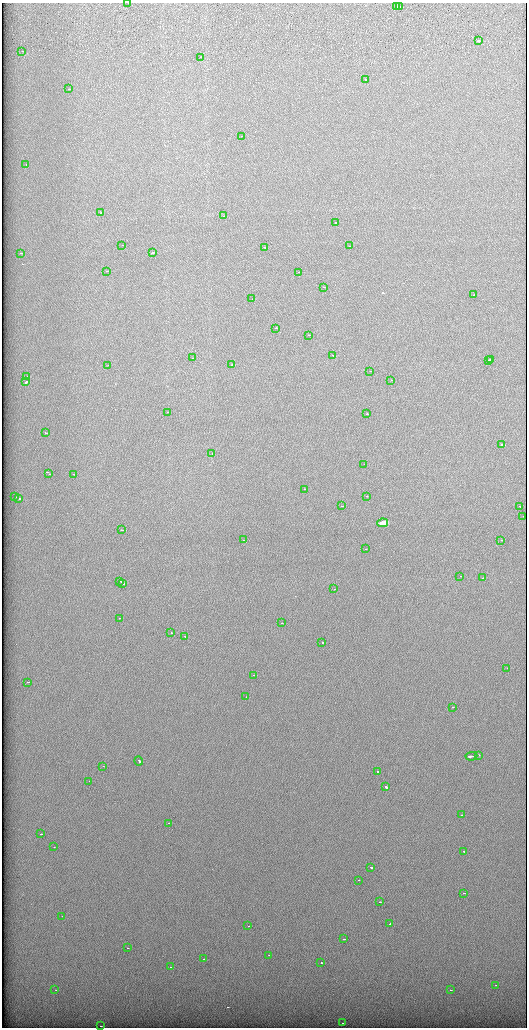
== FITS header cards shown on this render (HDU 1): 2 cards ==
NAXIS1  =                 1049 / length of data axis 1
NAXIS2  =                 2051 / length of data axis 2

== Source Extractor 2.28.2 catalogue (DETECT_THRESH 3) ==
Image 1049 x 2051 px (HDU 1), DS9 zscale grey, zoomed out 1/2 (1 PNG px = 2 x 2 image px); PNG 529 x 1030 px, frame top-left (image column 1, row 2050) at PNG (2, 3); each listed source drawn as its Kron ellipse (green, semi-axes under 4 px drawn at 4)
Background 1260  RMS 5.1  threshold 15.4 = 3 sigma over >= 5 px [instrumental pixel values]
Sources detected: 113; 13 cannot appear on this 1/2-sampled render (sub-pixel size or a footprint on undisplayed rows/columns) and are neither listed nor drawn; the other 100 listed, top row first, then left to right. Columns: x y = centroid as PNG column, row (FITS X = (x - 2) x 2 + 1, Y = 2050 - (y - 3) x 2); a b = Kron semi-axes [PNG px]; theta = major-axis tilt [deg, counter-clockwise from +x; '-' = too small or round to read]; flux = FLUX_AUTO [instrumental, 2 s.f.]
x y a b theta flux
128 3 2 1 - 5100
397 7 4 1 - 20000
400 7 3 1 - 14000
478 41 3 1 - 15000
22 51 2 1 - 4000
200 57 2 1 - 4600
365 80 2 1 - 9200
69 89 2 1 - 3000
241 136 2 1 - 2400
26 165 2 1 - 5500
100 213 2 1 - 4200
223 216 2 1 - 3200
335 223 2 1 - 5500
122 245 2 1 - 7500
349 246 2 1 - 3700
264 247 2 1 - 21000
152 252 3 2 - 10000
20 253 2 1 - 4700
106 271 2 1 - 4600
299 272 2 1 - 5100
323 287 2 1 - 10000
473 295 2 1 - 2900
252 299 2 1 - 6300
276 328 2 2 - 7000
308 335 2 1 - 4700
333 355 2 1 - 8000
193 358 2 1 - 4800
490 359 2 2 - 15000
489 360 2 1 - 16000
232 364 2 2 - 6600
108 365 2 1 - 8700
370 371 2 1 - 3200
27 377 2 2 - 10000
391 380 2 1 - 5700
26 382 2 2 - 9500
167 412 2 2 - 3600
367 414 2 1 - 3900
45 433 2 1 - 4500
501 445 2 1 - 31000
212 454 2 1 - 4100
364 464 2 1 - 3100
49 474 2 1 - 3000
74 474 2 1 - 8300
304 489 2 1 - 5300
366 496 2 1 - 3700
14 497 2 1 - 12000
18 498 2 1 - 13000
341 506 2 1 - 2500
519 506 2 1 - 7700
523 516 2 1 - 2900
382 523 5 3 - 29000
121 530 2 2 - 4200
243 540 2 1 - 2600
501 540 2 2 - 4200
365 549 2 1 - 2700
460 576 2 1 - 1500
482 578 2 1 - 6100
120 581 2 1 - 10000
122 583 3 2 - 17000
334 589 2 1 - 4200
120 618 2 1 - 3700
281 623 2 1 - 4700
171 633 2 2 - 3000
185 636 2 1 - 3900
322 642 2 2 - 13000
507 668 2 1 - 3500
254 675 2 2 - 4200
28 682 2 1 - 3300
246 697 2 1 - 9800
452 707 2 1 - 3100
478 755 2 2 - 14000
471 756 6 1 6 27000
139 761 4 2 - 30000
103 766 2 1 - 3600
377 772 2 2 - 11000
89 781 2 1 - 2100
385 787 3 2 - 14000
461 815 2 1 - 9200
168 823 2 1 - 4500
40 834 2 1 - 4900
53 847 2 1 - 5500
463 851 2 1 - 8000
371 867 2 2 - 7800
358 880 2 1 - 4100
463 893 2 1 - 5500
379 902 2 1 - 7700
62 916 2 1 - 2900
390 924 2 1 - 24000
248 926 2 1 - 6900
344 939 2 1 - 2400
127 948 2 1 - 4700
268 955 2 1 - 4000
203 959 2 1 - 6900
321 963 2 1 - 10000
170 967 2 1 - 2800
495 985 2 1 - 3100
55 990 2 1 - 22000
450 990 2 1 - 2300
342 1023 2 1 - 4100
100 1026 2 1 - 7500
At the frame edge (FLAGS 8, measured only in part): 1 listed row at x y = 128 3
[13 sub-pixel or undisplayed-footprint detections neither listed nor drawn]